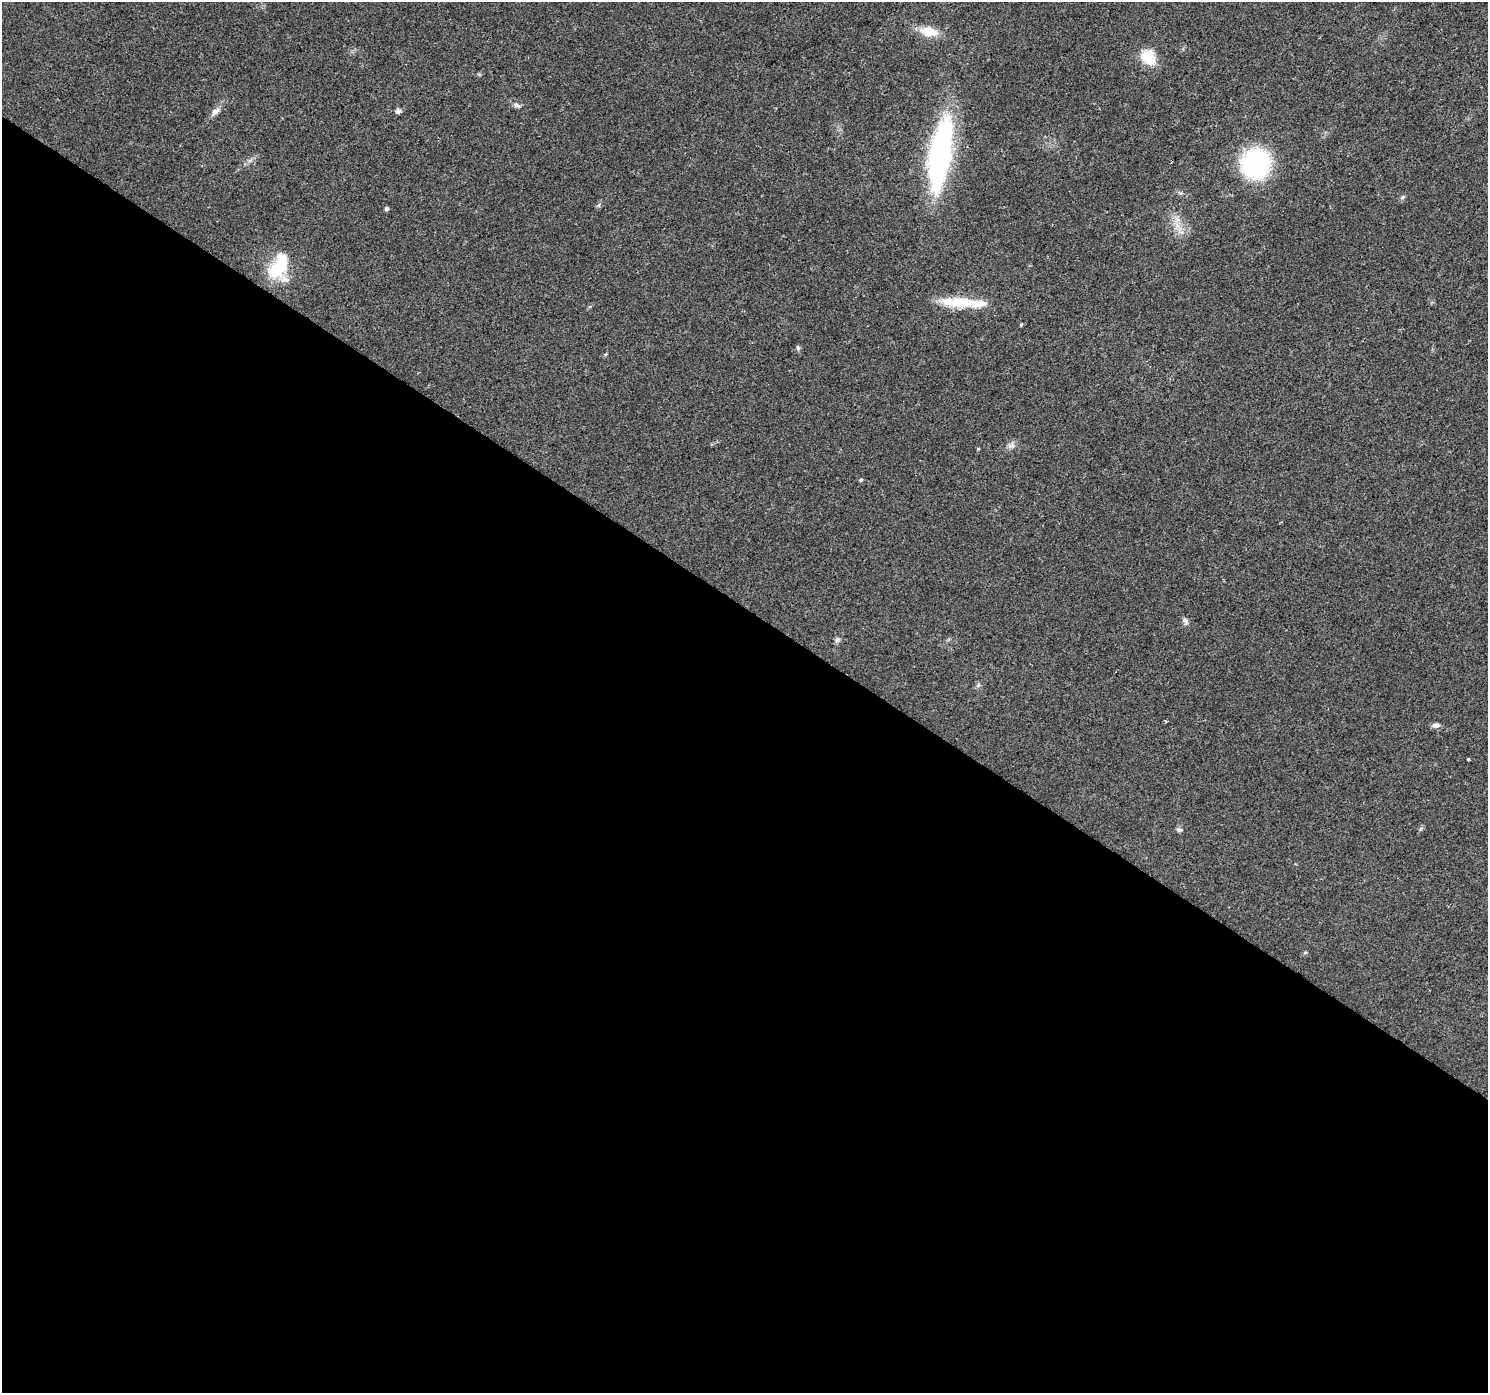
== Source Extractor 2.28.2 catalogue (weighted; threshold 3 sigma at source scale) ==
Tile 14 of 4 x 4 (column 2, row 4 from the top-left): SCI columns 1492-2977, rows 250-1640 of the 5949 x 5997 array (HDU 1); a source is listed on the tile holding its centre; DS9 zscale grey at full resolution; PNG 1490 x 1395 px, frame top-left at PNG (2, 2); no overlay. Shown black and unused: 56% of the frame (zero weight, under 2 of 3 exposures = <1% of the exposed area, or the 3 px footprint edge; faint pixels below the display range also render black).
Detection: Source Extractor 2.28.2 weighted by HDU 2 'WHT'; one run over the whole footprint, this tile lists its part. Background 0.0542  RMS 0.006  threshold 0.027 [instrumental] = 3 sigma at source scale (4.5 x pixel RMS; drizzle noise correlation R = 1.50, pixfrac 1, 0.0396/0.0396 arcsec/px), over >= 5 px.
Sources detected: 28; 1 inside a brighter object's white glare — not listed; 2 inside a brighter listed object's ellipse — not listed separately; the other 25 listed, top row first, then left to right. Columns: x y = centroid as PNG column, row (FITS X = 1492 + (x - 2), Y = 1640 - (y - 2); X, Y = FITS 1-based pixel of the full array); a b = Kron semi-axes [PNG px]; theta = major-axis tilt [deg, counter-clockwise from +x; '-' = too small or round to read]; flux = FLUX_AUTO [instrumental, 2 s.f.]
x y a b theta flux
928 31 19 10 -11 11
1150 60 22 15 71 11
517 105 10 5 -26 1.8
398 111 5 5 - 2.5
215 112 14 7 41 3.3
940 154 74 20 81 130
1172 162 3 2 - 0.53
1255 164 21 19 46 100
1402 197 7 5 23 1.1
386 209 4 4 - 1.4
276 270 27 22 -39 24
959 302 37 14 0 21
1021 325 4 3 - 0.87
798 348 8 5 -80 1.1
1011 445 10 8 34 2.7
978 448 4 3 - 0.63
861 480 4 4 - 0.99
1185 621 9 6 -49 1.9
837 640 7 6 - 1.6
978 685 6 4 45 1.1
1436 725 9 7 6 2.3
1468 759 3 3 - 1.9
1421 829 6 5 - 1
1179 830 8 5 -7 1.3
1305 953 6 4 1 0.68